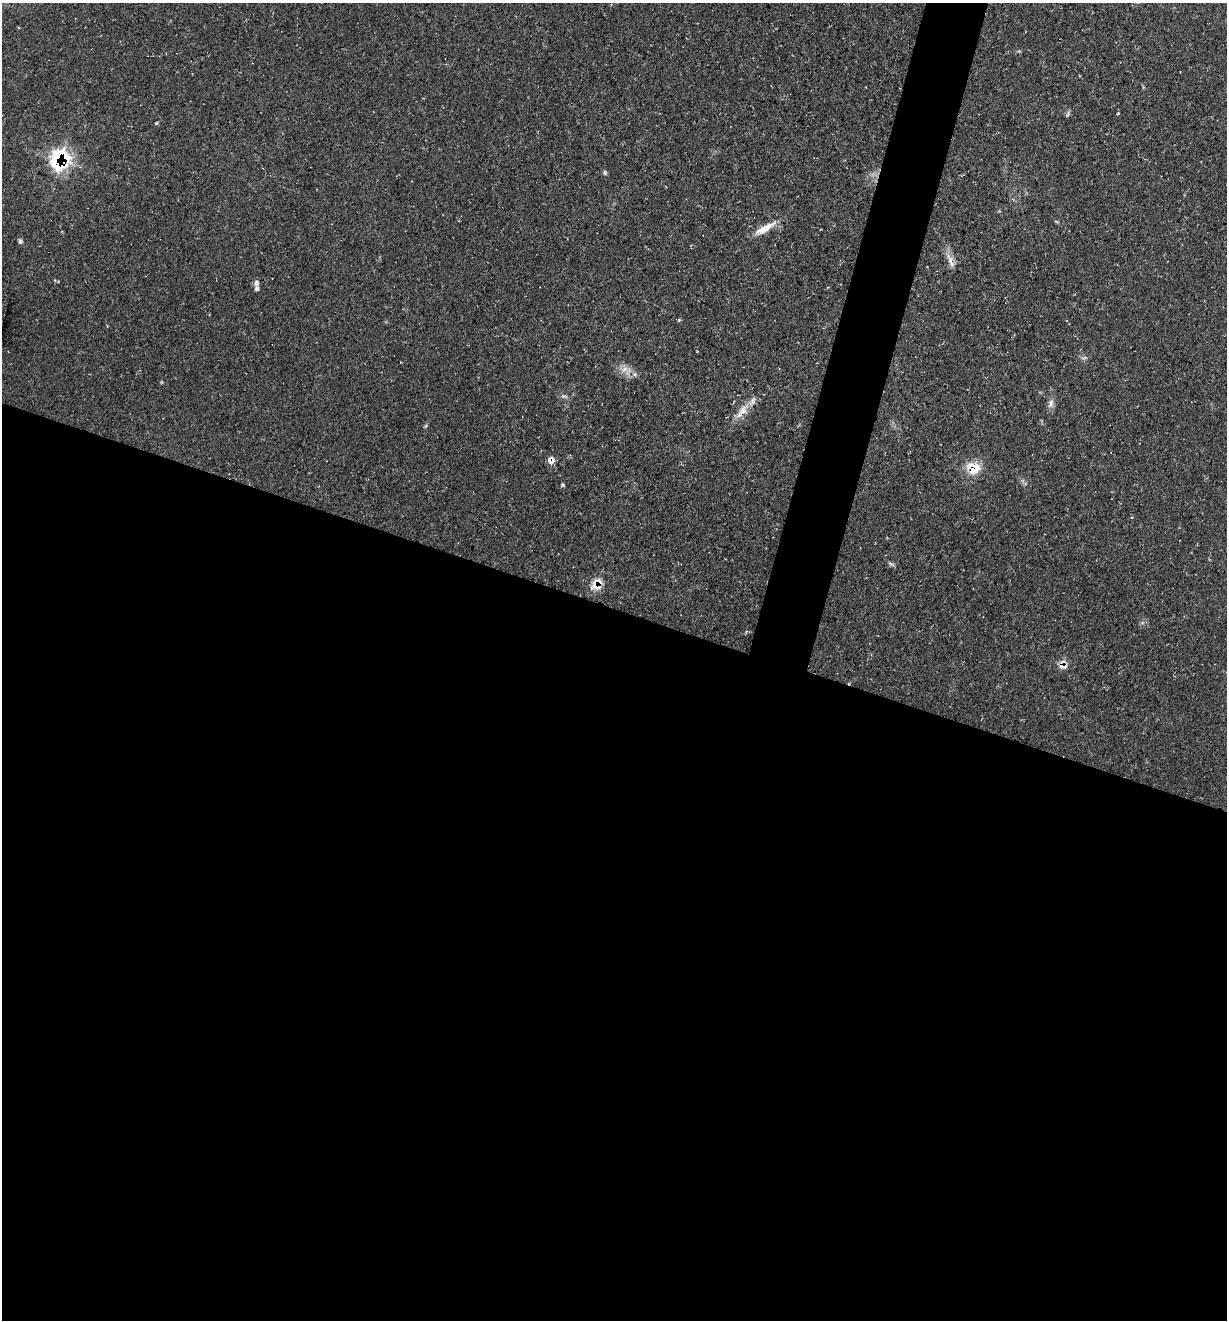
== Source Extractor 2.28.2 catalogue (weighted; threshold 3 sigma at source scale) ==
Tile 14 of 4 x 4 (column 2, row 4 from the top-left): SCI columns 1359-2583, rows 2-1319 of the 5290 x 5272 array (HDU 1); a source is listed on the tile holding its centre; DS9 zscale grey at full resolution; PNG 1229 x 1322 px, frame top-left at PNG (2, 3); no overlay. Shown black and unused: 57% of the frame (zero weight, under 3 of 4 exposures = <1% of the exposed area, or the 3 px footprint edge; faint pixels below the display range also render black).
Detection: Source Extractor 2.28.2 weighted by HDU 2 'WHT'; one run over the whole footprint, this tile lists its part. Background 0.163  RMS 0.0072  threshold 0.0326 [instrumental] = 3 sigma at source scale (4.5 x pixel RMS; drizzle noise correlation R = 1.50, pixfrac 1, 0.05/0.05 arcsec/px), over >= 5 px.
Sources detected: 21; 1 too faint to see at this stretch — not listed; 2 inside a brighter listed object's ellipse — not listed separately; the other 18 listed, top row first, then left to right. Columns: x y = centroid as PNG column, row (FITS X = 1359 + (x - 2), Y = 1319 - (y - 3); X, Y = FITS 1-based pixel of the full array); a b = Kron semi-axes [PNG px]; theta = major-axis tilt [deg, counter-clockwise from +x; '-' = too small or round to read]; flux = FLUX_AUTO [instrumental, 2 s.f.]
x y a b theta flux
1068 114 8 4 75 1.4
156 123 4 3 - 0.88
60 159 18 16 74 71
605 172 7 5 -71 1.3
765 228 30 8 30 11
20 241 7 5 -63 1.6
950 261 24 6 -70 5.8
256 283 8 6 87 2.5
624 369 11 6 37 4.2
635 374 6 5 - 1.7
1051 403 13 7 72 3.7
743 410 18 11 51 9.1
551 460 8 7 - 5.6
973 468 14 12 -15 18
562 485 6 4 24 1
891 564 10 4 -26 1.5
597 584 12 10 54 14
1062 665 11 9 -76 5.9
Overlapping masked pixels (flux is a lower limit): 6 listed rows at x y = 60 159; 950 261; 551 460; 973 468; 597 584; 1062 665